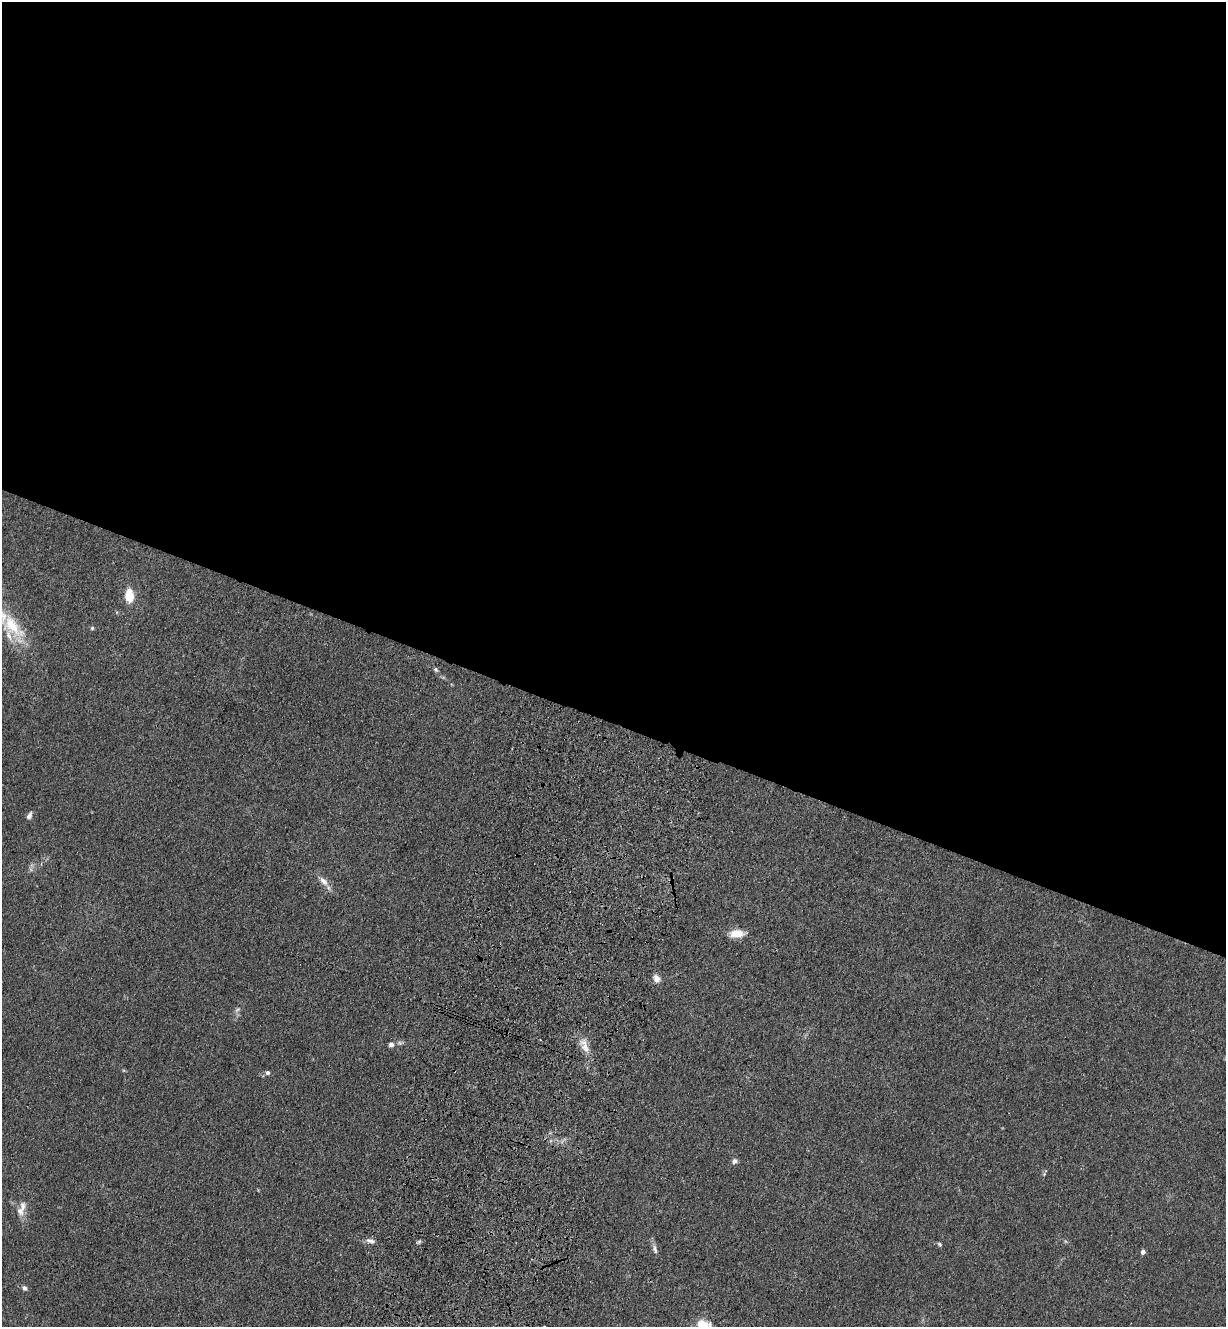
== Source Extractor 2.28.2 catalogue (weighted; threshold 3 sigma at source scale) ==
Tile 3 of 4 x 4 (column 3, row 1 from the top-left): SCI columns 2680-3903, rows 4007-5331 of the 5485 x 5364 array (HDU 1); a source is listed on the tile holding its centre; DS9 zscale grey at full resolution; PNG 1228 x 1329 px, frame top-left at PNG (2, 2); no overlay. Shown black and unused: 55% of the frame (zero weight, under 3 of 4 exposures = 5% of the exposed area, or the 3 px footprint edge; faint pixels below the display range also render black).
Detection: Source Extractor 2.28.2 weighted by HDU 2 'WHT'; one run over the whole footprint, this tile lists its part. Background 0.0365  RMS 0.0045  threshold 0.0201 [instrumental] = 3 sigma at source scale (4.5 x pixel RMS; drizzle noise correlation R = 1.50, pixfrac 1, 0.05/0.05 arcsec/px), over >= 5 px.
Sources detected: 24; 2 inside a brighter listed object's ellipse — not listed separately; the other 22 listed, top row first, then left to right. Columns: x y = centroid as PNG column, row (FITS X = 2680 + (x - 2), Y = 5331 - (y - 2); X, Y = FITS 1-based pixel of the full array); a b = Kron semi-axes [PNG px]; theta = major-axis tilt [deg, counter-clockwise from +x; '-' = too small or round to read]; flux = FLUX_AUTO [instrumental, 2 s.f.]
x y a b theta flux
129 595 12 8 -87 9.1
12 626 42 21 -48 21
92 628 5 5 - 0.64
436 670 7 5 -56 0.78
29 816 9 5 65 1.6
323 881 15 8 -47 3.3
737 933 16 9 2 6.1
656 978 9 7 -63 2.6
237 1010 9 4 35 1
391 1044 6 5 - 1.7
584 1046 22 9 -65 4.9
268 1072 5 5 - 1.2
735 1161 7 6 - 1.3
1044 1174 4 4 - 0.47
20 1211 11 8 -60 3
370 1241 12 5 -17 1.7
419 1242 6 4 20 0.74
940 1244 6 4 -42 0.62
655 1249 13 5 -70 1.7
1143 1252 4 4 - 1.7
24 1288 7 6 - 1.3
703 1324 17 11 -8 7.7
Isophote crosses this tile's border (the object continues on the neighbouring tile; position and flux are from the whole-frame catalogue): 2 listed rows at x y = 12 626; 703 1324